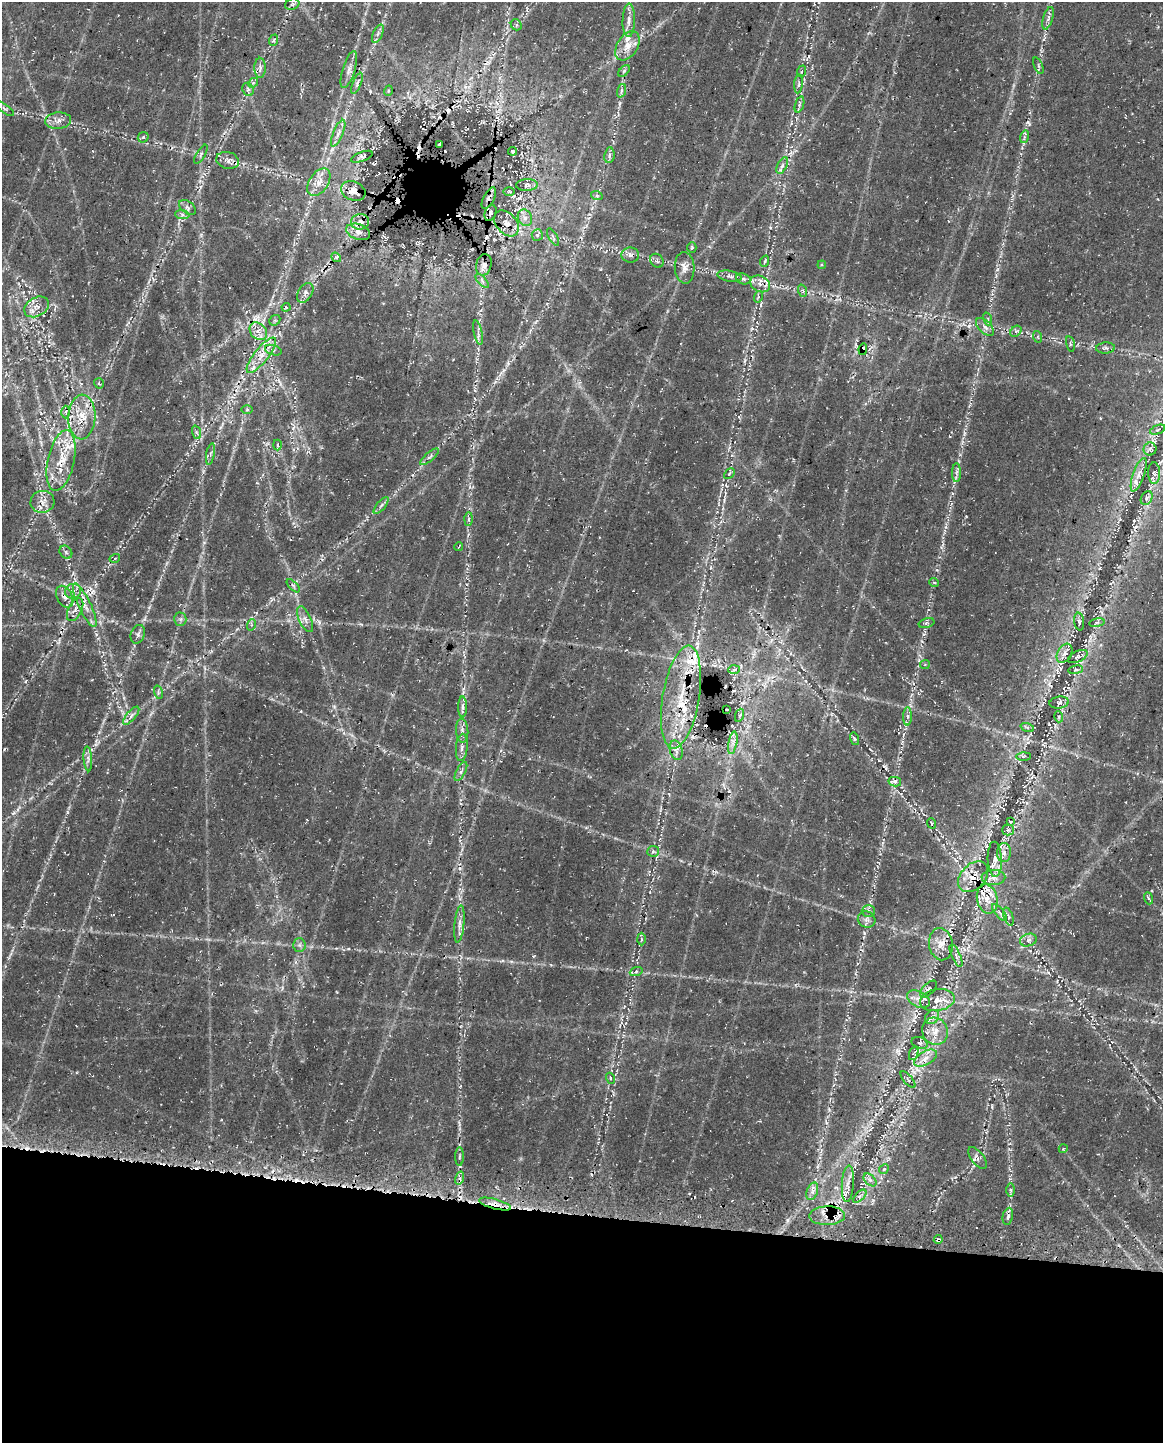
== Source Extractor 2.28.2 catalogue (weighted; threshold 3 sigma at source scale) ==
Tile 10 of 4 x 3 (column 2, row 3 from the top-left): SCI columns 1317-2477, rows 408-1848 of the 4964 x 5196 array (HDU 1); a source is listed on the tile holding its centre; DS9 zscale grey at full resolution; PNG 1165 x 1445 px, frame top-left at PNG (2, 2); each listed source drawn as its Kron ellipse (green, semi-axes under 4 px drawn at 4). Shown black and unused: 16% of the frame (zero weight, under 3 of 4 exposures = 14% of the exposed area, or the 3 px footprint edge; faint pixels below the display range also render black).
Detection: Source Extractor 2.28.2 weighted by HDU 2 'WHT'; one run over the whole footprint, this tile lists its part. Background 0.0396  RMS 0.0057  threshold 0.0256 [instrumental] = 3 sigma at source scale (4.5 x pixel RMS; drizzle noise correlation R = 1.50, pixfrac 1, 0.0396/0.0396 arcsec/px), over >= 5 px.
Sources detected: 229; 27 cosmic-ray / hot-pixel residue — neither listed nor drawn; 23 inside a brighter listed object's ellipse — not listed separately; the other 179 listed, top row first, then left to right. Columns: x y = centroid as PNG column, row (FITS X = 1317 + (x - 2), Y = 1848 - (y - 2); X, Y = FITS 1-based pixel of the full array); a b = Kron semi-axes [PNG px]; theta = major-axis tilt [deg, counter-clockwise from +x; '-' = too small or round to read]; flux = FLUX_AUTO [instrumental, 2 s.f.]
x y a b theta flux
292 4 7 5 22 1.7
1048 18 12 5 73 1.9
629 20 17 6 88 3.8
516 25 6 5 - 1.2
378 34 10 5 67 1.8
274 40 6 3 71 0.74
627 46 16 10 57 6.9
1038 66 9 3 -69 0.82
260 68 10 5 -90 2.3
349 70 19 6 73 3.8
624 71 7 4 46 0.87
802 71 6 3 70 0.75
253 83 5 4 - 0.86
357 83 11 4 67 2
798 84 9 4 85 1.2
248 89 7 5 -68 1.2
388 91 5 3 - 0.62
621 91 7 4 72 1.2
799 105 8 3 71 1.2
4 109 11 3 -36 1.1
58 121 13 8 5 3.6
338 133 14 5 67 2.7
143 137 6 5 - 0.86
1024 137 6 4 73 1.2
439 145 3 3 - 1.3
513 151 4 4 - 0.97
201 154 11 3 59 0.89
609 155 8 5 82 1.4
362 157 11 4 20 1.2
228 160 11 8 -16 3.5
782 166 9 5 63 1.7
319 182 15 9 56 6
527 185 11 6 2 2.2
353 191 12 9 -23 5.9
509 191 5 3 - 0.63
597 196 6 3 -18 0.74
489 198 12 5 63 2.5
187 207 10 6 -38 1.9
490 213 8 5 68 1.6
182 215 7 4 -2 1.4
525 218 8 7 - 2.5
360 222 9 7 8 3.5
506 223 15 10 -49 5
358 232 12 7 -19 3.4
537 235 6 5 - 1.2
553 237 9 4 -58 1.3
692 248 5 4 - 0.83
630 255 9 7 0 2.4
336 257 5 4 - 0.79
657 261 7 6 - 1.5
765 261 6 3 72 0.69
484 265 11 7 76 3
822 265 4 3 - 0.69
685 268 16 10 -86 4.3
730 276 12 5 -10 1.9
743 279 7 5 -19 1.5
482 281 8 3 -46 1.1
760 284 10 7 -29 3.8
803 291 6 4 -71 0.89
305 293 11 7 58 2.4
758 297 6 4 71 0.82
36 307 13 9 29 4.7
286 307 4 4 - 0.6
988 319 6 4 -72 1.1
275 320 6 4 42 0.9
985 327 11 6 -45 2.9
258 331 10 7 -46 4
1016 331 6 5 - 1.2
478 333 12 4 -77 1.9
1038 337 6 4 -72 0.7
1070 344 8 3 -78 0.75
1106 348 9 5 3 1.7
863 349 6 4 84 3.6
273 350 9 5 -19 1.5
261 355 22 7 51 7.8
99 383 5 4 - 0.8
247 410 6 4 0 0.64
66 412 6 4 -89 1.1
82 417 22 13 87 13
1158 430 8 2 21 0.61
196 432 7 4 -71 1.2
277 445 5 3 - 0.59
1150 449 6 6 - 1.4
210 454 11 4 79 1.5
429 457 12 4 40 1.5
61 460 31 13 78 16
729 473 6 3 45 0.7
956 473 9 4 89 1.5
1154 473 11 6 -89 2.1
1139 475 18 5 71 3.7
1147 498 7 5 61 1.4
42 502 12 11 - 4.9
381 505 10 3 50 1.4
469 519 6 4 88 1.1
459 547 4 2 - 0.35
66 552 7 5 -47 1.3
115 558 5 3 - 0.7
934 582 5 3 - 0.6
293 586 8 3 -45 0.96
73 591 8 7 - 2.5
65 597 12 7 -63 3.1
85 605 24 6 -64 5.6
75 610 12 6 62 3
180 619 6 6 - 1.4
305 619 14 6 -65 2.9
1079 622 9 5 -82 1.1
927 623 8 4 14 0.99
1097 623 8 4 9 1
251 625 6 4 71 0.85
138 634 10 6 69 1.9
1065 653 10 7 60 2.7
1078 656 10 5 25 1.9
925 664 5 4 - 0.65
734 669 6 4 3 1.1
1076 670 7 4 8 0.95
158 692 7 4 -73 1
681 697 52 18 81 31
1059 702 10 6 7 1.7
462 707 10 4 -90 1.7
727 710 3 2 - 0.92
740 715 7 4 71 0.92
131 716 11 4 50 2.2
907 716 9 4 90 1.6
1059 717 5 3 - 0.62
1027 727 7 4 -19 1.1
462 731 12 6 -85 2.5
855 739 6 4 -74 0.97
733 743 11 3 80 2.1
462 747 14 6 85 2.7
676 750 10 6 -74 2.8
1023 756 7 4 0 0.84
88 759 12 3 -86 1.8
461 771 10 4 62 1.7
895 782 6 4 -13 1.5
1010 821 4 2 - 0.48
931 823 5 3 - 0.54
1008 830 5 5 - 1.2
653 851 6 5 - 1.4
1004 853 9 7 89 2.7
995 859 18 7 -88 4.2
973 877 18 12 47 9.1
993 877 12 7 2 3.7
1148 898 6 4 -70 0.78
987 899 15 10 -78 7.7
868 911 6 6 - 1.4
999 912 10 4 -50 1.4
1008 917 9 4 -71 1.5
867 919 9 8 - 2.4
459 924 19 5 84 3.4
641 939 6 4 -88 0.88
1028 940 8 6 18 2.4
941 944 16 12 -81 6.9
299 945 6 6 - 1.5
956 956 12 4 -66 2.2
636 972 7 4 20 1
928 989 11 5 46 1.7
918 999 12 7 -27 4.1
937 1000 17 11 10 7.4
932 1017 8 6 45 2.1
935 1031 14 12 -64 7.2
920 1043 8 5 -18 1.2
914 1053 7 4 69 1.1
925 1058 12 6 30 4.1
610 1078 5 3 - 0.53
908 1080 10 2 -50 0.96
1063 1149 4 3 - 0.47
459 1157 9 4 89 1.2
977 1158 13 6 -53 2.3
884 1169 5 4 - 0.98
460 1178 7 4 73 1.5
870 1180 8 4 -44 1.8
848 1184 18 6 86 4
1010 1190 7 4 -89 0.96
812 1191 9 5 71 2.3
860 1196 8 4 44 1.5
495 1204 16 5 -15 4.5
827 1216 18 9 1 6.6
1008 1216 8 5 79 1.5
938 1240 4 3 - 1.4
Overlapping masked pixels (flux is a lower limit): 24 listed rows (the first 20) at x y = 362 157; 228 160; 782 166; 353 191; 489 198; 360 222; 506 223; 630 255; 760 284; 863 349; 261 355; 82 417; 61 460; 42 502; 65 597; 85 605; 681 697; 727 710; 973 877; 987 899
Unlisted compact peaks at least as high as the median listed source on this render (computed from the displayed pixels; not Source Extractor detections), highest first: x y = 864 933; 348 949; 966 516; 873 1200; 955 1177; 829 1110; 149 607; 897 1051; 924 634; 997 270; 937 570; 992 1106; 144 619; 337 992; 257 483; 551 965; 965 433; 504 370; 508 363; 1027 803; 787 1220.